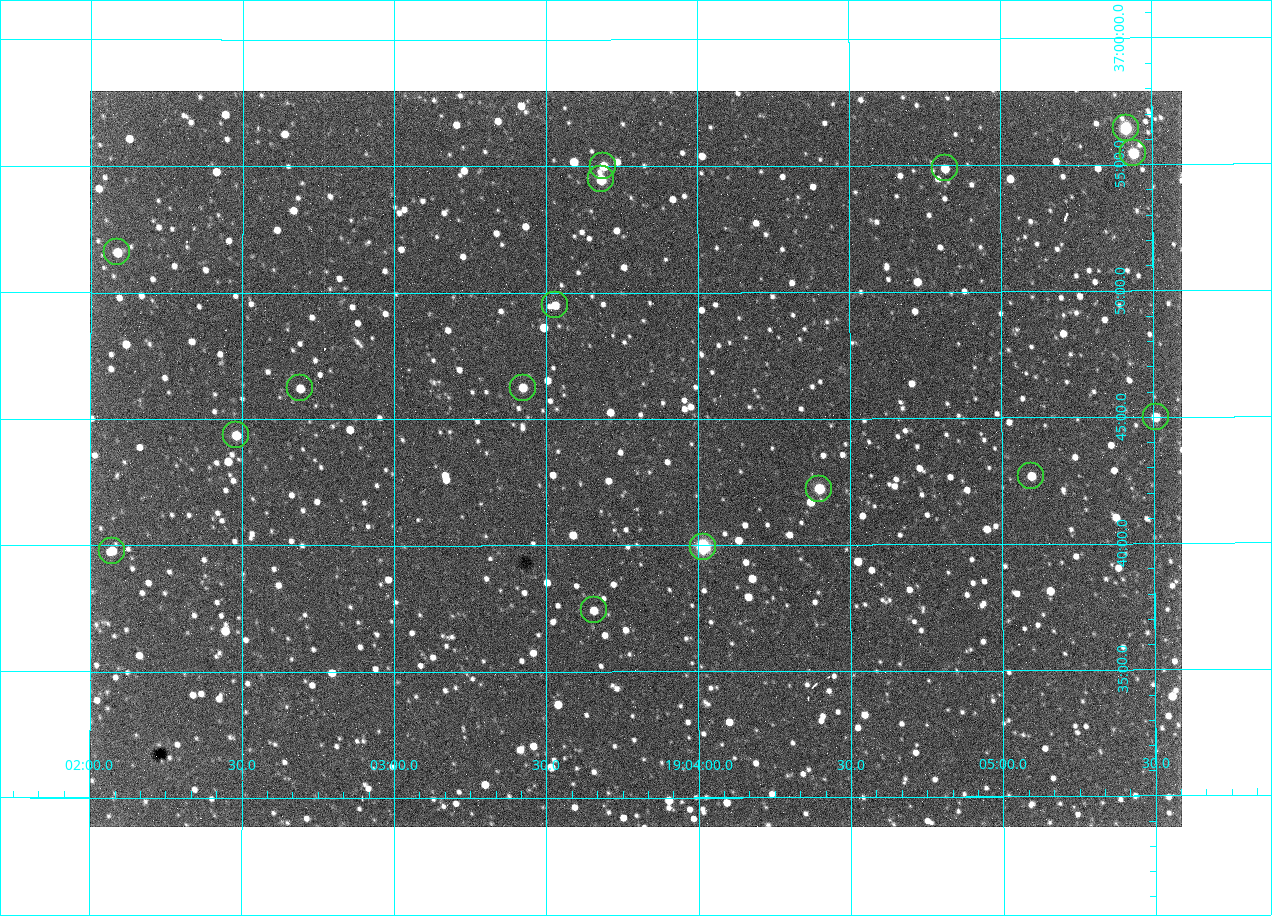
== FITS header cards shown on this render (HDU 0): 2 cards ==
NAXIS1  =                 1092 /fastest changing axis
NAXIS2  =                  736 /next to fastest changing axis

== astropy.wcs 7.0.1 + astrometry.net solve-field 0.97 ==
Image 1092 x 736 px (HDU 0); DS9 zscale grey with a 90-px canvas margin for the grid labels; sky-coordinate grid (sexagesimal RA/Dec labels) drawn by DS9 from the SOLVED WCS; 16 Tycho-2 reference stars matched to detected sources circled (green)
Header WCS: none
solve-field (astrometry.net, Tycho-2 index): SOLVED blind (the file carries no WCS)
Solved WCS: RA---TAN-SIP/DEC--TAN-SIP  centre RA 19:03:48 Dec +36:43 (285.95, +36.72 deg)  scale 2.37 arcsec/px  FOV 43.2' x 29.1'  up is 0 deg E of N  parity flipped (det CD > 0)
(file carries no celestial WCS; the grid is the blind solution)
Tycho-2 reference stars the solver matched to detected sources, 16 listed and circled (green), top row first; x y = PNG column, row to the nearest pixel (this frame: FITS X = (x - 91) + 1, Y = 736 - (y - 91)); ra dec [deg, ICRS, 3 dp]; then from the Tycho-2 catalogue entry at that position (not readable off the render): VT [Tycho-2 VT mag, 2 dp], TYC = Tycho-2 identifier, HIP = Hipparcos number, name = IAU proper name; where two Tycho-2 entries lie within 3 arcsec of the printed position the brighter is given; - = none
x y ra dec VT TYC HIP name
1127 128 286.353 +36.941 8.32 2652-644-1 93748 -
1134 153 286.360 +36.924 9.83 2652-14-1 - -
604 166 285.922 +36.917 10.48 2652-1249-1 - -
946 168 286.204 +36.915 10.94 2652-350-1 - -
602 179 285.920 +36.908 9.57 2652-218-1 - -
118 252 285.522 +36.860 10.88 2651-1921-1 - -
556 305 285.882 +36.825 10.95 2652-329-1 - -
301 388 285.672 +36.770 11.14 2651-2527-1 - -
524 388 285.856 +36.771 11.11 2652-1253-1 - -
1157 417 286.377 +36.750 10.72 2652-110-1 - -
237 435 285.620 +36.739 11.03 2651-1906-1 - -
1032 476 286.274 +36.711 10.88 2652-1070-1 - -
820 489 286.100 +36.704 10.14 2652-1649-1 - -
704 547 286.004 +36.666 8.52 2652-1368-1 - -
113 551 285.518 +36.663 10.71 2651-2245-1 - -
595 610 285.914 +36.624 11.11 2652-845-1 - -